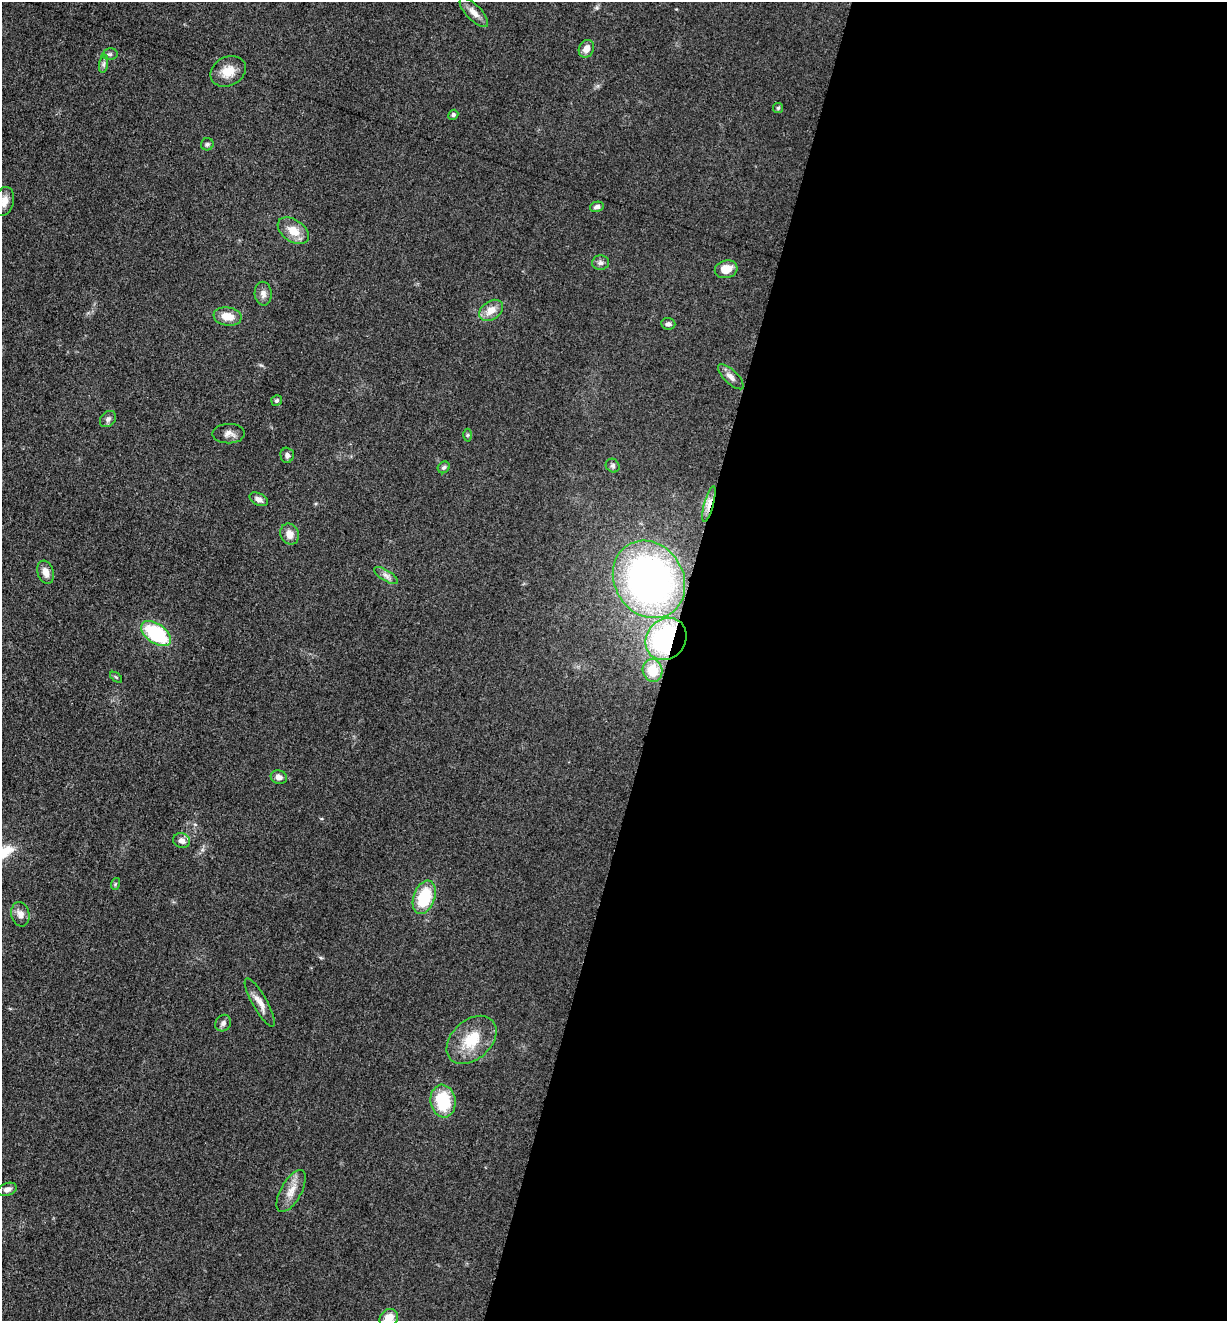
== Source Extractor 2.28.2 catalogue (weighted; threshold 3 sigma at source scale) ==
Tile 12 of 4 x 4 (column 4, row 3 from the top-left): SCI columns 3940-5164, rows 1330-2648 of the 5304 x 5292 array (HDU 1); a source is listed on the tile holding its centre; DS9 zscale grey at full resolution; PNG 1229 x 1323 px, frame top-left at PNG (2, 2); each listed source drawn as its Kron ellipse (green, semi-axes under 4 px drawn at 4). Shown black and unused: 46% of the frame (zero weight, under 3 of 5 exposures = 1% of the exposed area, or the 3 px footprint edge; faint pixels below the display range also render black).
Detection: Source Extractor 2.28.2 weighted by HDU 2 'WHT'; one run over the whole footprint, this tile lists its part. Background 0.0509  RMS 0.0056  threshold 0.0251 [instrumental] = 3 sigma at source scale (4.5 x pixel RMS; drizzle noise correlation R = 1.50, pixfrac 1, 0.05/0.05 arcsec/px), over >= 5 px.
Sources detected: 48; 1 inside a brighter object's white glare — neither listed nor drawn; the other 47 listed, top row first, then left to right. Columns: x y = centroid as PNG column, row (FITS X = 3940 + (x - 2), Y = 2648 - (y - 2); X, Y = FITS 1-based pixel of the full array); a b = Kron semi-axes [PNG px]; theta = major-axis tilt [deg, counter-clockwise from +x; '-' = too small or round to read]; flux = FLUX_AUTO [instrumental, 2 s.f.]
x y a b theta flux
474 12 19 7 -46 4.3
586 49 9 7 63 4.6
110 54 7 5 11 1.2
104 64 9 4 81 1.5
228 71 18 14 28 8.4
778 108 5 5 - 0.79
453 115 5 4 - 1
207 144 6 6 - 1.1
4 201 15 9 77 4.7
597 207 7 5 11 2
293 231 17 11 -35 8.7
600 263 8 7 - 1.9
726 269 11 9 16 7.3
263 294 12 8 -85 2.9
491 310 13 9 35 6.4
228 316 14 9 -8 8.1
668 324 7 6 - 1.7
731 377 16 6 -44 3.2
277 400 5 5 - 0.91
108 419 9 7 46 1.9
229 434 16 10 1 3.5
467 435 6 4 89 0.8
287 455 7 6 - 1.8
613 466 7 6 - 1.3
444 467 6 5 - 1.2
259 499 10 6 -26 2.5
709 504 18 4 75 4.3
290 534 11 9 -66 5
45 572 12 8 -72 4.6
386 575 14 5 -32 2.5
649 579 40 34 -58 240
156 634 17 9 -35 42
666 639 22 19 52 88
653 670 11 10 - 14
116 677 7 3 -37 0.68
279 777 8 6 -18 3.1
182 841 8 7 - 3.1
115 884 6 3 71 0.68
424 897 17 10 70 25
20 914 12 9 -76 3.7
260 1002 27 7 -60 5.3
223 1023 9 7 52 1.9
471 1040 29 19 42 18
443 1101 16 12 -82 24
7 1189 9 6 20 2.7
291 1191 23 10 61 7
389 1318 10 8 44 6.6
Overlapping masked pixels (flux is a lower limit): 2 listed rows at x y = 709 504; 666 639
Isophote crosses this tile's border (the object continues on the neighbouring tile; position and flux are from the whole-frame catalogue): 2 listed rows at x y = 4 201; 389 1318